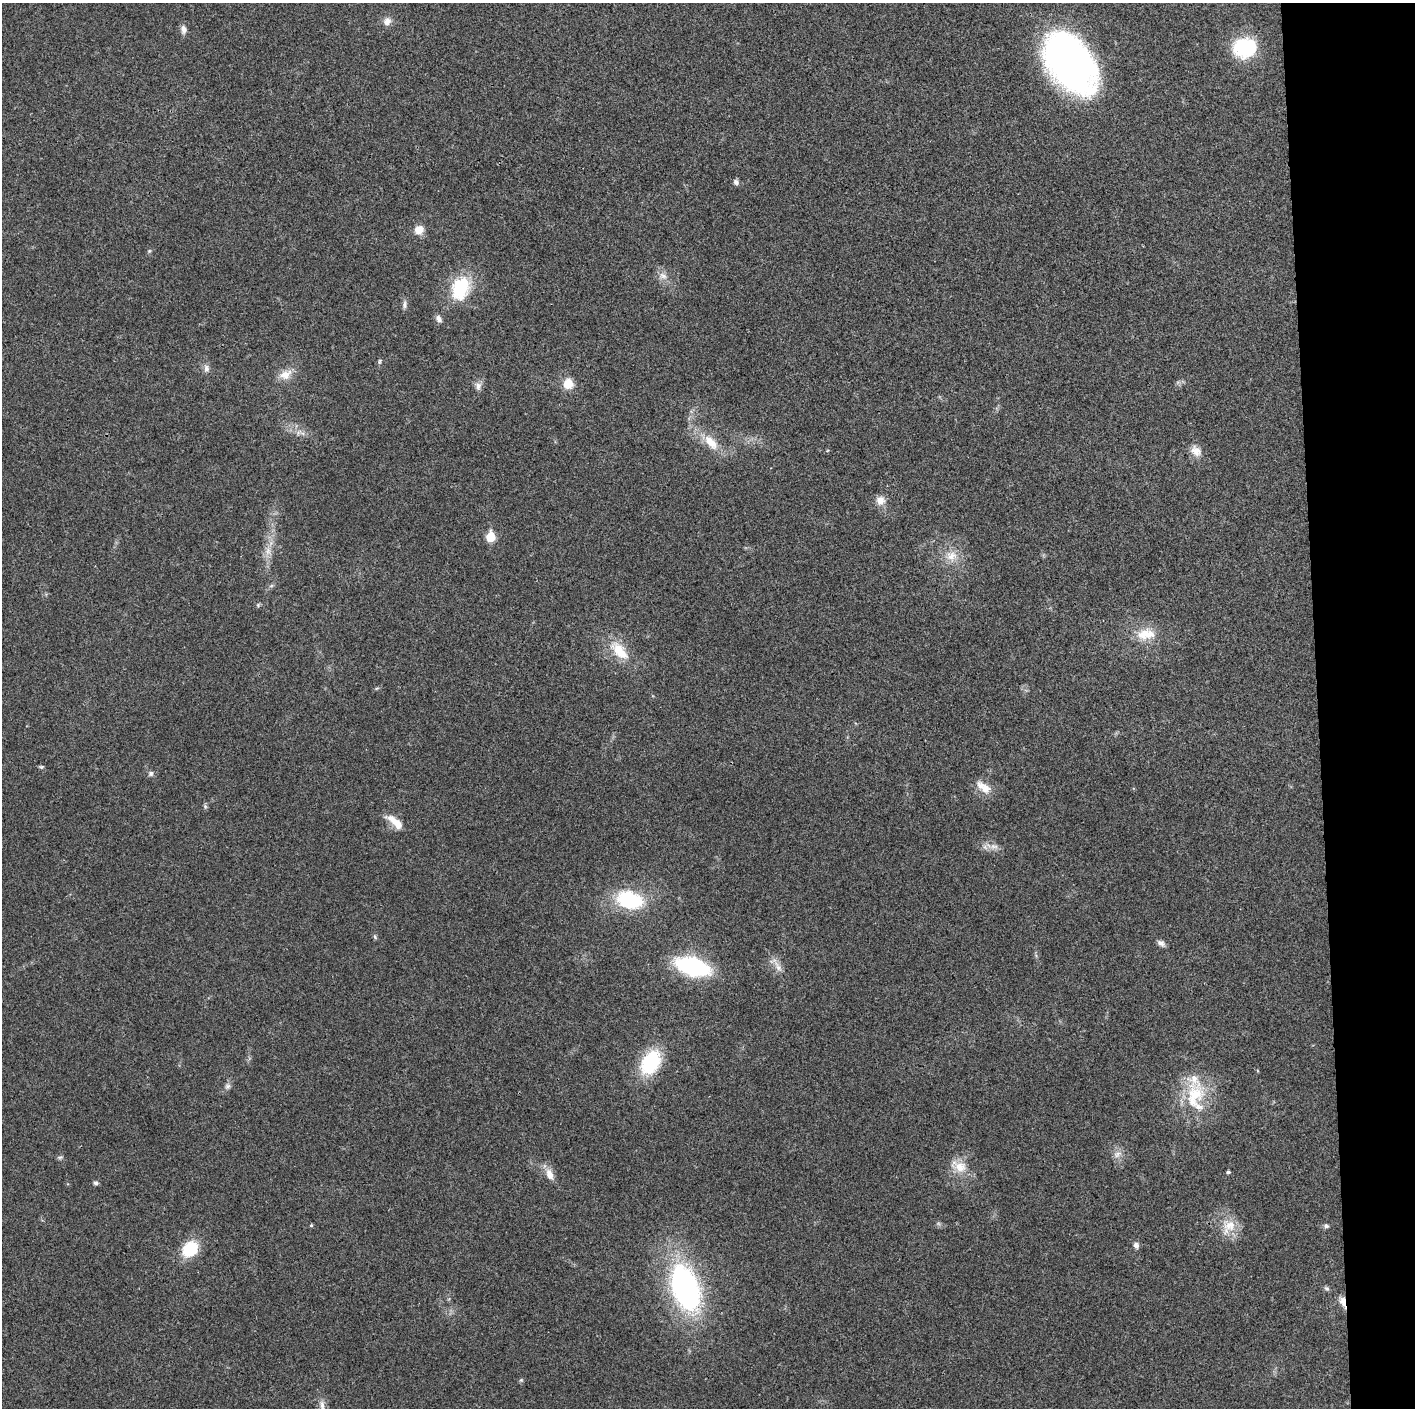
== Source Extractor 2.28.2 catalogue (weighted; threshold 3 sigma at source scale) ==
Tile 6 of 3 x 3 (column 3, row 2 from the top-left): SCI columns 2828-4240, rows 1411-2816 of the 4241 x 4224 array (HDU 1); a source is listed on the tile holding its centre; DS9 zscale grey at full resolution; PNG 1417 x 1410 px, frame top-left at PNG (2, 3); no overlay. Shown black and unused: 7% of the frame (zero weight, under 3 of 4 exposures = <1% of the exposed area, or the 3 px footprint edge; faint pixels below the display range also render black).
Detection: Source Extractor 2.28.2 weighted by HDU 2 'WHT'; one run over the whole footprint, this tile lists its part. Background 0.0194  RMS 0.0039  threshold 0.0175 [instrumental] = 3 sigma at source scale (4.5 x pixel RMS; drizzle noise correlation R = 1.50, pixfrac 1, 0.05/0.05 arcsec/px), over >= 5 px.
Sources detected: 57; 2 inside a brighter listed object's ellipse — not listed separately; the other 55 listed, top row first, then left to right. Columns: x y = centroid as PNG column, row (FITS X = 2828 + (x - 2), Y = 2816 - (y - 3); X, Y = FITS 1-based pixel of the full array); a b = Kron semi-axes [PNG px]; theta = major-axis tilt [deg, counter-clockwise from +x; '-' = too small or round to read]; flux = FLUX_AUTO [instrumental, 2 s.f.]
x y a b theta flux
387 21 10 9 - 2.5
183 29 11 7 -84 1.8
1245 48 25 21 4 24
1070 63 60 37 -56 170
736 182 8 6 -47 1.1
419 230 11 10 - 3.9
149 251 6 4 45 0.49
663 276 12 8 -27 2.4
460 288 29 21 72 19
404 305 11 6 -89 1.3
439 319 10 6 -63 1.6
379 361 8 4 89 0.64
206 368 10 7 -73 1.7
285 375 17 12 25 4.7
568 384 11 10 - 5.7
478 386 11 8 90 1.9
711 442 25 11 -46 7.7
1196 451 16 12 -39 3.6
880 500 11 11 - 3.3
490 537 6 5 - 17
268 551 11 7 81 2.6
952 556 15 13 44 5.2
258 605 5 5 - 0.52
1146 634 25 14 6 8.4
619 651 30 15 -47 11
41 767 6 4 18 0.5
151 773 7 7 - 1
985 788 16 14 -57 4.8
205 806 6 5 - 0.62
395 822 23 8 -41 5.8
994 846 13 6 -5 2.2
629 900 29 19 -15 26
375 937 8 4 -63 0.65
1161 943 10 6 -35 1.5
693 967 26 13 -16 52
778 967 18 7 -57 2.9
650 1062 24 16 60 28
227 1086 8 7 - 1.2
1194 1096 41 26 76 20
1117 1154 13 8 32 2.2
60 1157 8 4 7 0.71
960 1167 19 15 -22 6.5
1228 1172 4 3 - 0.73
550 1174 18 9 -68 3.6
96 1183 6 5 - 0.92
311 1225 4 4 - 0.45
1229 1226 25 16 53 7.6
1326 1226 7 5 -25 0.93
1136 1245 8 6 -74 1.4
190 1249 16 13 44 15
685 1288 42 23 -70 100
1326 1288 8 6 -31 0.82
1343 1302 16 7 -71 2.8
521 1380 5 5 - 0.52
322 1405 15 6 -85 2
Overlapping masked pixels (flux is a lower limit): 1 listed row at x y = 1343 1302
Isophote crosses this tile's border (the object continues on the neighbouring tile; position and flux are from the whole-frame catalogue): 1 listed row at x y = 322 1405